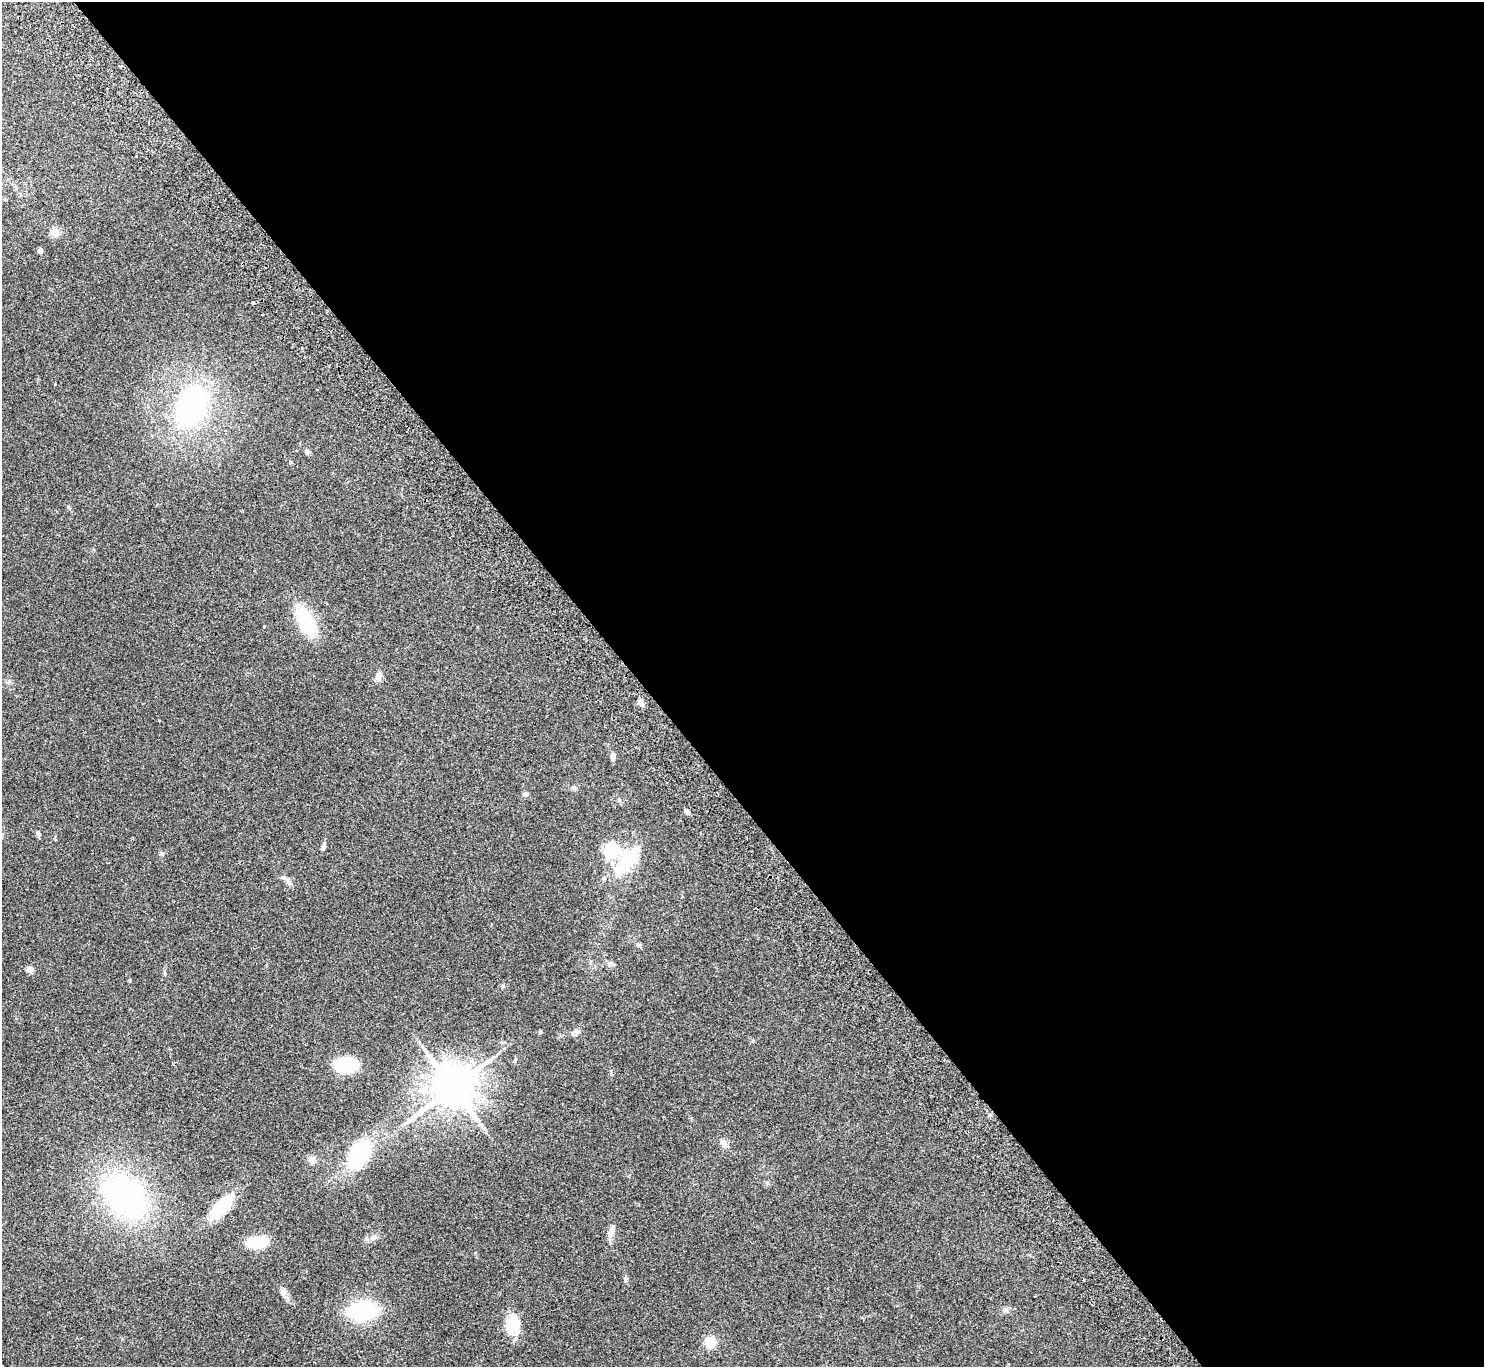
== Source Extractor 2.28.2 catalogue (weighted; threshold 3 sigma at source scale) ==
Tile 8 of 4 x 4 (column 4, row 2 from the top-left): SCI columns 4493-5974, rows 2932-4296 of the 6025 x 5999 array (HDU 1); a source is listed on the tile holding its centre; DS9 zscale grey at full resolution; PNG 1486 x 1369 px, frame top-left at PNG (2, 2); no overlay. Shown black and unused: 57% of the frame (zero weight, under 2 of 3 exposures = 3% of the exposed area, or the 3 px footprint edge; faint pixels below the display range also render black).
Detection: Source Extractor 2.28.2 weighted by HDU 2 'WHT'; one run over the whole footprint, this tile lists its part. Background 0.0987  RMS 0.0088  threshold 0.0396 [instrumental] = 3 sigma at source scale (4.5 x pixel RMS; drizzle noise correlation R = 1.50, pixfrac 1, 0.05/0.05 arcsec/px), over >= 5 px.
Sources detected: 41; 1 inside a brighter object's white glare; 2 cosmic-ray / hot-pixel residue — not listed; the other 38 listed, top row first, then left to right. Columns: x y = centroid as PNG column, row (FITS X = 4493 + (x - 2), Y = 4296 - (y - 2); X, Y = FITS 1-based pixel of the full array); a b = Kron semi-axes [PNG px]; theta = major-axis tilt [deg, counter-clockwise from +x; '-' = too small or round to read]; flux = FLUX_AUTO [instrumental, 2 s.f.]
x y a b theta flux
54 233 13 9 -33 4.6
40 251 4 4 - 6.3
253 303 3 3 - 2.4
191 407 42 25 66 150
307 451 7 6 - 2
305 620 29 15 -61 46
379 676 10 7 73 4.7
641 703 9 6 -60 3.8
613 756 7 5 84 3.4
573 788 7 5 1 1.8
525 794 7 5 -44 1.6
687 811 6 5 - 2.2
38 834 7 5 -62 1.9
323 847 8 5 81 2.2
611 850 12 11 - 43
161 853 6 4 -72 1.2
628 861 29 13 51 53
289 882 10 6 -65 2.6
30 969 4 4 - 17
130 980 5 3 - 0.8
576 1031 8 7 - 2.7
540 1032 4 3 - 1.4
515 1061 8 3 85 1.1
345 1065 23 15 -5 33
453 1087 13 11 38 3200
724 1143 11 8 -51 4
359 1155 23 14 60 82
312 1159 9 7 17 3.3
767 1183 6 4 51 1.3
125 1196 43 30 -47 210
221 1207 25 11 47 40
611 1232 17 6 65 4.5
373 1237 9 5 19 2.5
257 1242 17 9 10 33
1006 1310 8 6 22 2.2
362 1311 26 14 8 82
513 1320 27 12 -60 17
710 1342 5 5 - 71
Unlisted compact peaks at least as high as the median listed source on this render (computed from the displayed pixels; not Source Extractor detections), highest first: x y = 625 1280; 503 986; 284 1291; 68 507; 612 963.